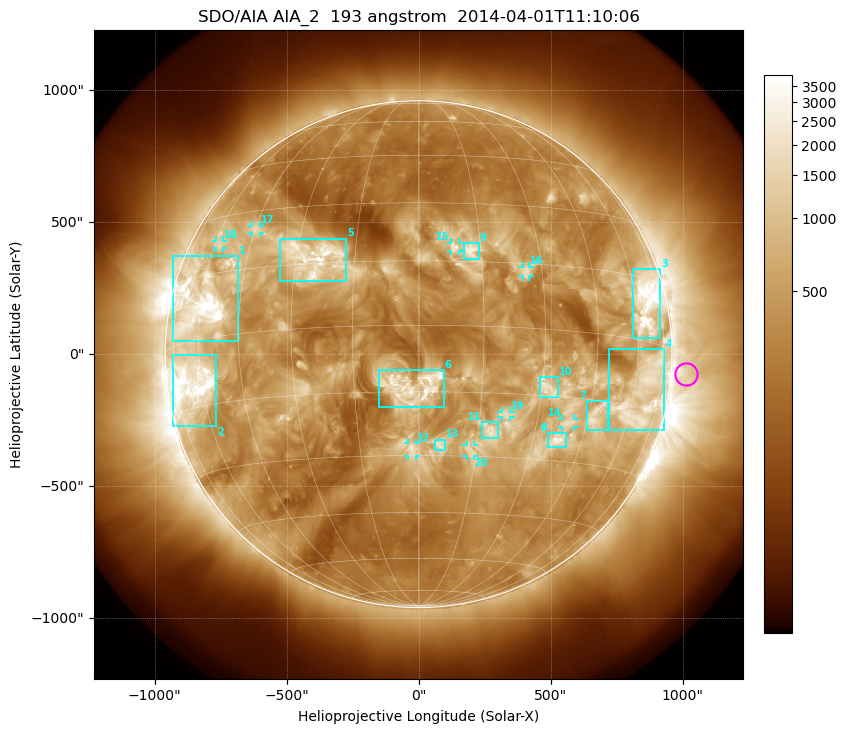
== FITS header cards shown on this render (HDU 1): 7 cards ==
TELESCOP= 'SDO/AIA'
INSTRUME= 'AIA_2'
WAVELNTH=                  193
WAVEUNIT= 'angstrom'
DATE-OBS= '2014-04-01T11:10:06.84'
CTYPE1  = 'HPLN-TAN'
CTYPE2  = 'HPLT-TAN'

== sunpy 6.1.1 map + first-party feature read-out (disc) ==
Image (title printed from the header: SDO/AIA AIA_2  193 angstrom  2014-04-01T11:10:06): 1024 x 1024 px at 2.4 arcsec/px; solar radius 960 arcsec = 400 px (full disc in frame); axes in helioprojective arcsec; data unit not stated in the header (colour bar unlabelled)
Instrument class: DISC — disc imager (sunpy class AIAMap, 193 A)
Bright regions (active regions / flare kernels): reference = the median radial profile (limb darkening/brightening removed); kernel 9 px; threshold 5 sigma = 968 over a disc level ~344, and >= 1.15x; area >= 12 px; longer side >= 10 px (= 24 arcsec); searched inside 0.97 R_sun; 24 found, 20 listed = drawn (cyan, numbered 1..; 8 of them under ~33 arcsec drawn as corner ticks so the feature stays visible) (cap 20 boxes per figure: the strongest are kept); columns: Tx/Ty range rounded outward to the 5 arcsec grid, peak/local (2 s.f.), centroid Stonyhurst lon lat
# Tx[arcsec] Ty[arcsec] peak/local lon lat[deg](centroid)
1 -930..-685 45..375 16 -61 +8
2 -930..-765 -270..-5 16 -64 -10
3 810..915 60..325 13 +65 +9
4 720..930 -290..20 8.2 +64 -12
5 -525..-270 275..440 7.6 -26 +17
6 -150..95 -200..-60 8.6 -1 -14
7 635..720 -285..-175 6.6 +47 -19
8 490..560 -355..-300 7.4 +37 -25
9 170..230 360..420 5.8 +13 +18
10 455..530 -165..-85 4.2 +32 -13
11 240..305 -320..-255 4.2 +18 -24
12 -40..-10 -385..-335 4.4 -2 -28
13 60..100 -365..-325 4.4 +6 -27
14 545..590 -275..-245 4.8 +39 -21
15 120..155 390..425 4.9 +9 +18
16 395..420 295..330 4.2 +26 +13
17 -630..-600 455..490 5.1 -45 +25
18 -765..-740 400..430 4.7 -58 +22
19 315..350 -240..-215 3.6 +21 -20
20 180..210 -390..-345 3.5 +13 -29
Off-limb structures (1.02-1.3 R_sun): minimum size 162 px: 2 found; the strongest spans PA ~220..310 deg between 1.02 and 1.3 R_sun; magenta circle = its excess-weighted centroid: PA ~265 deg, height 1.06 R_sun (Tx ~1010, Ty ~-75 arcsec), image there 3.1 x the reference